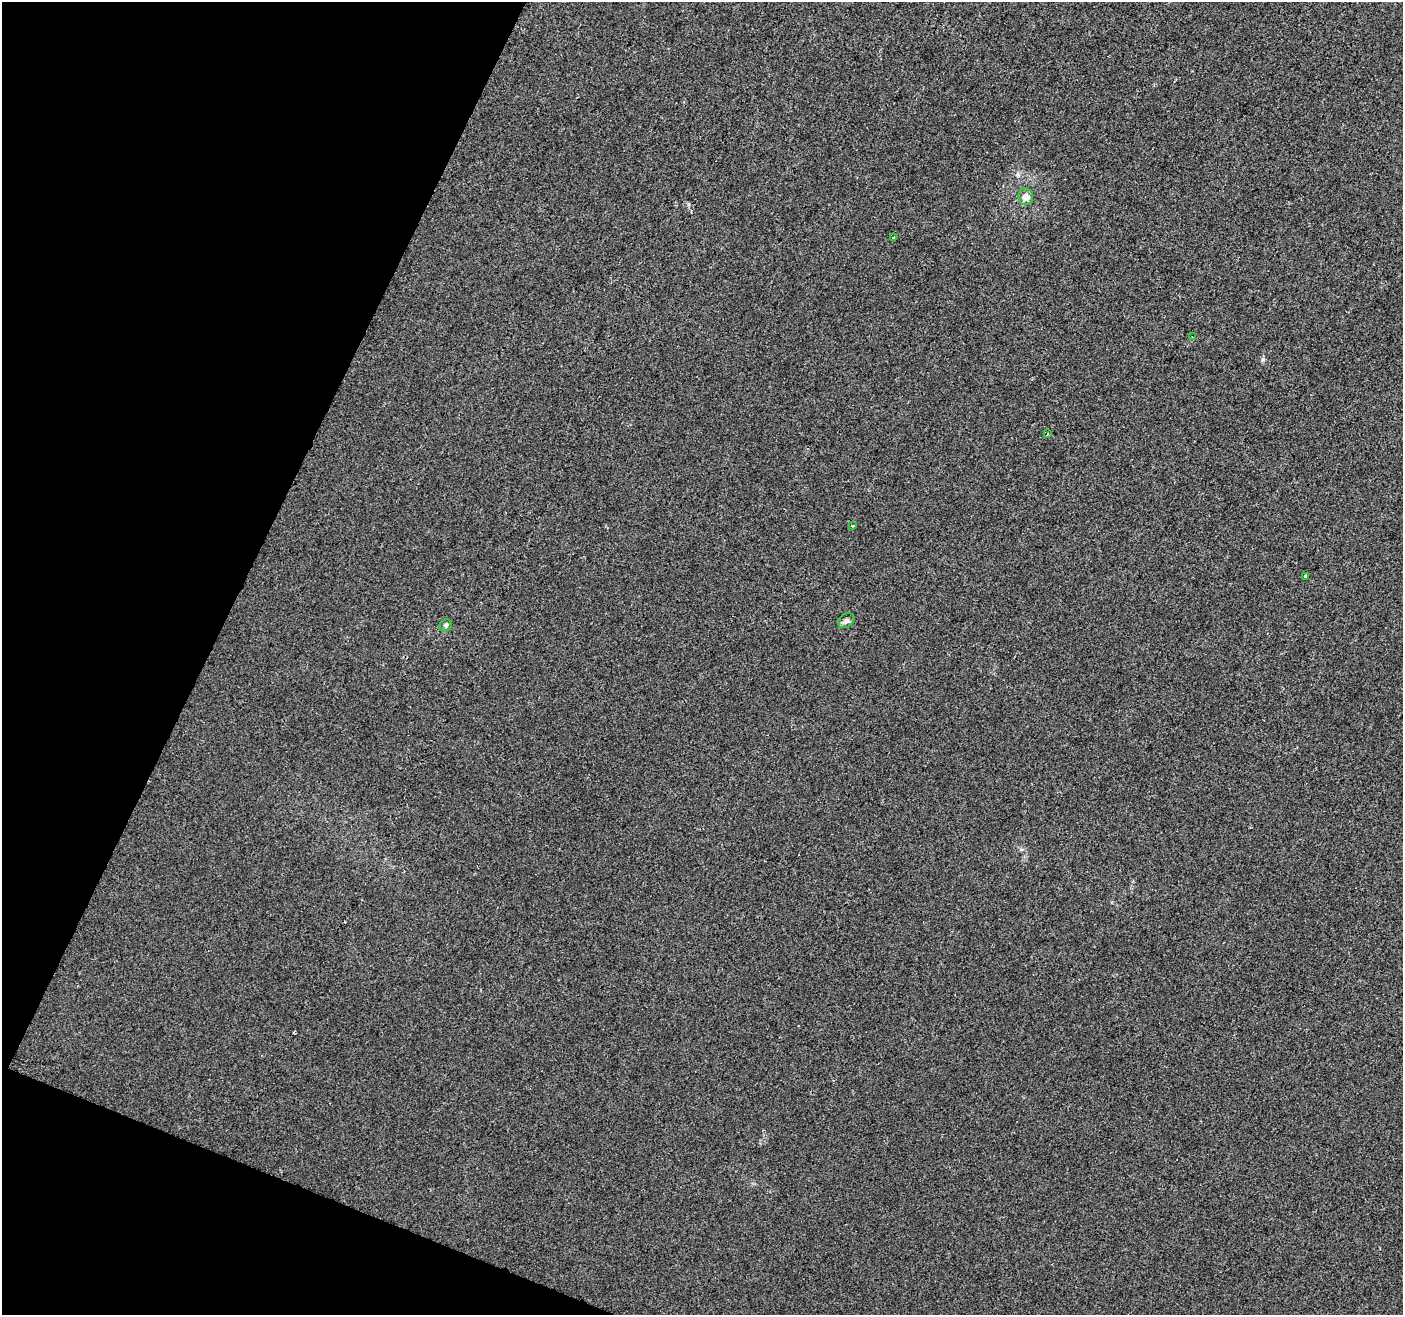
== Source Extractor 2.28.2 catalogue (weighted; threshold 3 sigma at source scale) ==
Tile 9 of 4 x 4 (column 1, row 3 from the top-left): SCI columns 1-1401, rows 1524-2836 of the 5616 x 5741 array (HDU 1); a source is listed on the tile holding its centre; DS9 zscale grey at full resolution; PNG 1405 x 1317 px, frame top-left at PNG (2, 2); each listed source drawn as its Kron ellipse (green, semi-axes under 4 px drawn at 4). Shown black and unused: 20% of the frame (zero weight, under 2 of 3 exposures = <1% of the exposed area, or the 3 px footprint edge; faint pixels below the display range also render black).
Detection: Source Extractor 2.28.2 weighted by HDU 2 'WHT'; one run over the whole footprint, this tile lists its part. Background 0.00143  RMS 0.0049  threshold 0.0218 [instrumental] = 3 sigma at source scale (4.5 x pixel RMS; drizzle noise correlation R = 1.50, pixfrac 1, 0.0396/0.0396 arcsec/px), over >= 5 px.
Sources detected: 9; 1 cosmic-ray / hot-pixel residue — neither listed nor drawn; the other 8 listed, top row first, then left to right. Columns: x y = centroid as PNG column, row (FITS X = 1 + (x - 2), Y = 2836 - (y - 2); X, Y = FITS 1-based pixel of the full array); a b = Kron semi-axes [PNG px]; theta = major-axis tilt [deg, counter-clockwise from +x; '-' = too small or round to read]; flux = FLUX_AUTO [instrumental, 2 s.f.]
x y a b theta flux
1026 197 8 7 - 3.7
893 238 3 3 - 4.3
1192 337 3 3 - 1.8
1047 434 3 2 - 0.33
852 525 3 3 - 2.1
1306 576 3 3 - 0.79
846 621 9 6 36 1.5
446 625 6 5 - 1.1